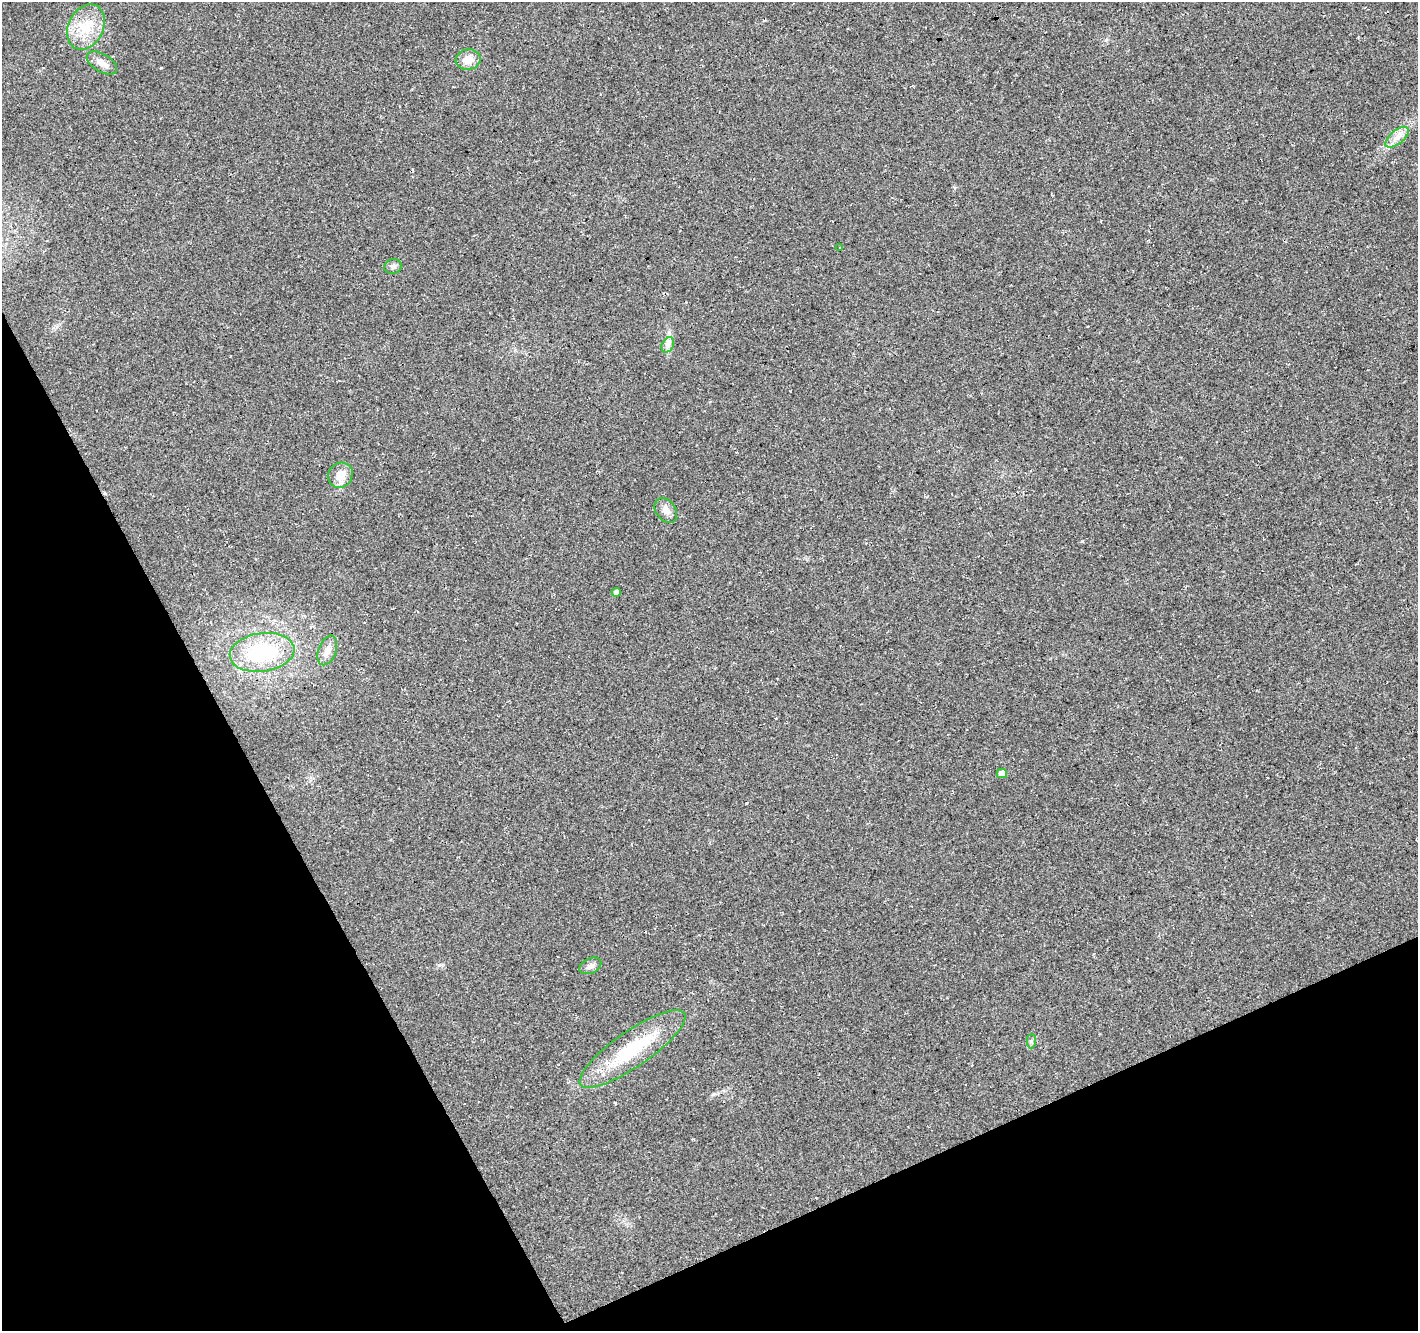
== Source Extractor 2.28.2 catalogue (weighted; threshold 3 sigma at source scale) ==
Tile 14 of 4 x 4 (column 2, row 4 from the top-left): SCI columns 1472-2887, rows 180-1508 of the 5771 x 5618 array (HDU 1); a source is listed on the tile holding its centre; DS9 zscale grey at full resolution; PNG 1420 x 1333 px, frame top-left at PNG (2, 2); each listed source drawn as its Kron ellipse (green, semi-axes under 4 px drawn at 4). Shown black and unused: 24% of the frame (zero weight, under 3 of 4 exposures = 5% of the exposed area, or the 3 px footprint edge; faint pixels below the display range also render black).
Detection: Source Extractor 2.28.2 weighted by HDU 2 'WHT'; one run over the whole footprint, this tile lists its part. Background 0.0916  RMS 0.0093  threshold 0.042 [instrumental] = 3 sigma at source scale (4.5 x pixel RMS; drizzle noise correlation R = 1.50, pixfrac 1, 0.0396/0.0396 arcsec/px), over >= 5 px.
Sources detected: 16; all 16 listed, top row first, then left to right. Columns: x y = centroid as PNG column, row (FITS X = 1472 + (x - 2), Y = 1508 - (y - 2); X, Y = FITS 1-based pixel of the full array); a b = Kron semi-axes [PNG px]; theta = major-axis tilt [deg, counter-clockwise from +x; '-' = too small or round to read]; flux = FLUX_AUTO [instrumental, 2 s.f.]
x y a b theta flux
86 27 24 17 63 27
468 60 12 10 10 9.9
102 63 17 9 -31 7.3
1397 137 14 6 40 6.6
840 247 3 2 - 0.87
393 266 9 7 14 3
668 345 8 5 61 3.2
340 475 13 12 - 12
666 510 13 9 -55 6
616 592 5 4 - 3.8
327 650 15 9 70 7.6
262 652 32 19 8 72
1002 773 5 5 - 6.7
590 966 11 7 25 3.9
1031 1041 7 4 89 1.8
632 1049 63 18 35 63
Unlisted compact peaks at least as high as the median listed source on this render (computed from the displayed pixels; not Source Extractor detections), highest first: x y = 1082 541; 161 68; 746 803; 439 965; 955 188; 1106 40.